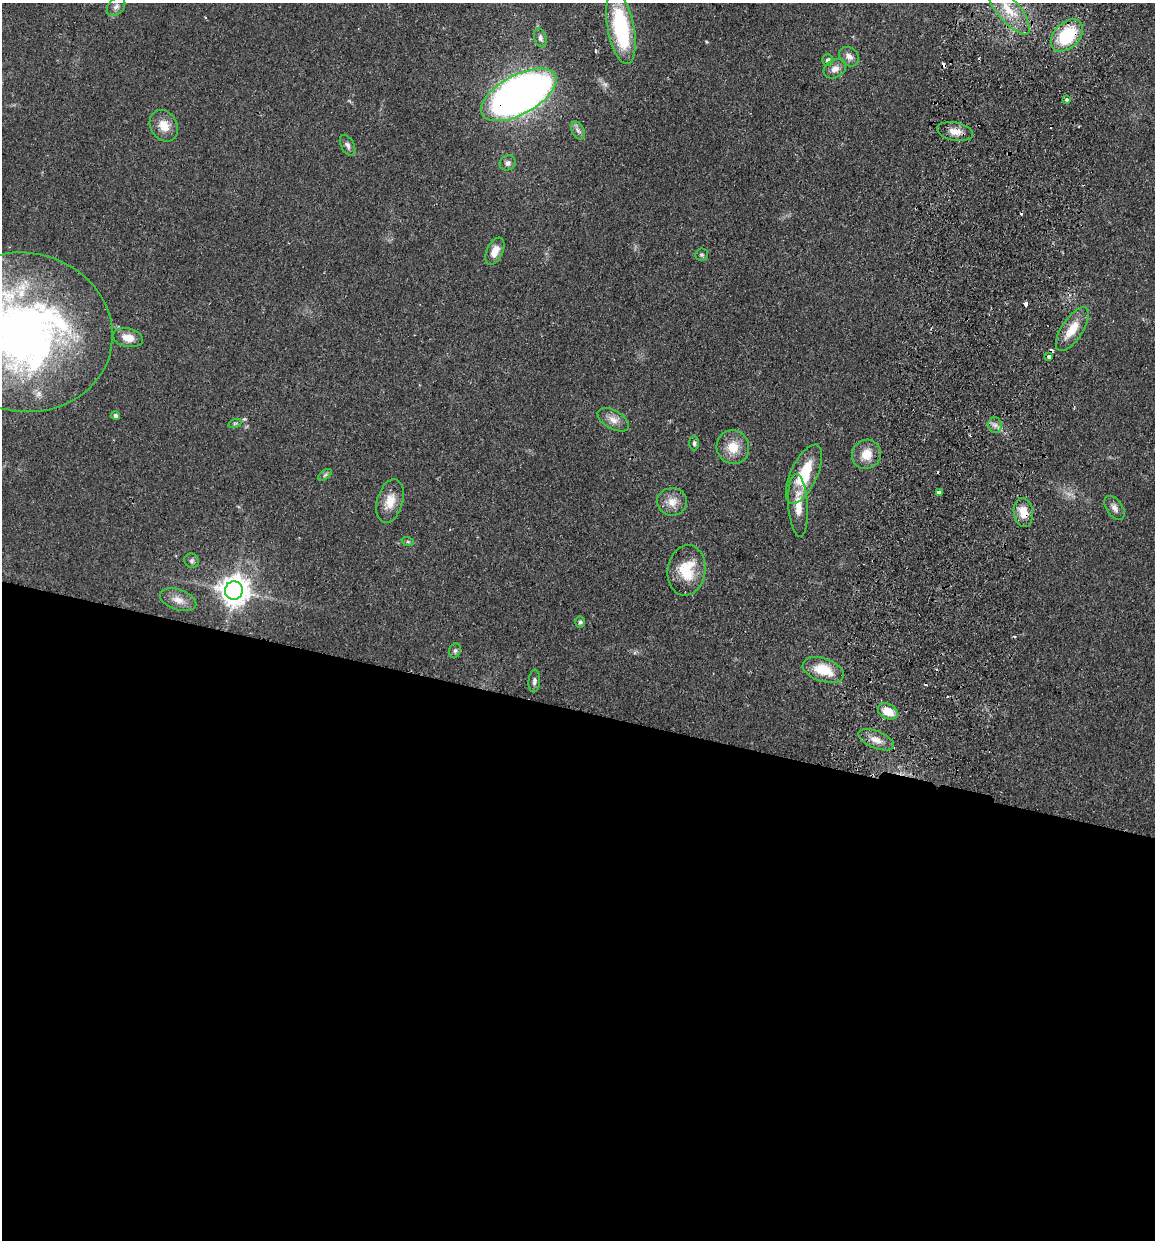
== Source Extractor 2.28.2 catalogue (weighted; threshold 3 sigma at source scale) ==
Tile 14 of 4 x 4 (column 2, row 4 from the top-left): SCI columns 1329-2481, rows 14-1251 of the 5081 x 4981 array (HDU 1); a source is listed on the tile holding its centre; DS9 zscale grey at full resolution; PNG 1157 x 1242 px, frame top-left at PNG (2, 3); each listed source drawn as its Kron ellipse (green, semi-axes under 4 px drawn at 4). Shown black and unused: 43% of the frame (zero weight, under 2 of 3 exposures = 3% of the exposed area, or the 3 px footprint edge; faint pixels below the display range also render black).
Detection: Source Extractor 2.28.2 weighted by HDU 2 'WHT'; one run over the whole footprint, this tile lists its part. Background 0.0478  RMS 0.0068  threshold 0.0307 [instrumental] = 3 sigma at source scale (4.5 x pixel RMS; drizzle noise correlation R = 1.50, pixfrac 1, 0.05/0.05 arcsec/px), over >= 5 px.
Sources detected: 54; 6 cosmic-ray / hot-pixel residue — neither listed nor drawn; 1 inside a brighter listed object's ellipse — not listed separately; the other 47 listed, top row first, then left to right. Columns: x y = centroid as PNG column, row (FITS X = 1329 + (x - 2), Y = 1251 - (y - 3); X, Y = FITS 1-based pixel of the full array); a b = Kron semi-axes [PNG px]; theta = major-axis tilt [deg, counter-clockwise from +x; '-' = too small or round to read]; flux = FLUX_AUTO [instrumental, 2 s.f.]
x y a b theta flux
116 7 11 7 47 2.9
1008 9 31 11 -50 17
621 28 36 13 -79 65
1067 35 19 12 45 37
540 38 9 6 -72 2
849 57 11 8 -44 4.3
827 60 6 5 - 1.5
835 69 12 9 31 4.6
519 95 42 19 29 530
1066 99 3 3 - 2.7
164 126 16 13 -59 9.3
578 131 9 6 -63 2.5
955 131 18 9 -11 7
348 145 11 6 -62 2.5
508 163 8 7 - 2.4
495 251 15 8 65 7.1
701 255 6 6 - 1.4
1072 329 25 10 56 14
24 332 88 79 -12 390
128 338 15 9 -11 7.4
1049 357 3 3 - 2.5
115 416 5 4 - 2
613 420 17 9 -29 5.9
235 423 6 4 18 1
995 425 8 6 -89 2.7
694 443 7 4 -89 1.5
733 447 17 16 - 12
867 454 15 14 - 10
804 474 32 13 65 29
325 475 8 4 36 1.3
939 492 4 3 - 21
390 501 22 13 74 11
672 502 15 14 - 7.8
798 505 31 9 -86 12
1115 508 13 8 -55 3.6
1023 512 14 9 -82 10
408 542 6 4 -19 0.89
192 561 7 7 - 1.8
687 570 25 18 81 23
234 591 9 9 - 930
178 600 19 10 -19 6.7
580 622 5 5 - 1.2
455 651 7 5 68 1.5
823 670 21 11 -18 19
534 681 11 5 85 2.1
888 711 10 7 -27 11
876 740 19 8 -21 6.8
Overlapping masked pixels (flux is a lower limit): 3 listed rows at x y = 1067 35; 519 95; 1023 512
Isophote crosses this tile's border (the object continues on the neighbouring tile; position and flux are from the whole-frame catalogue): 2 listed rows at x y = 519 95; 24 332